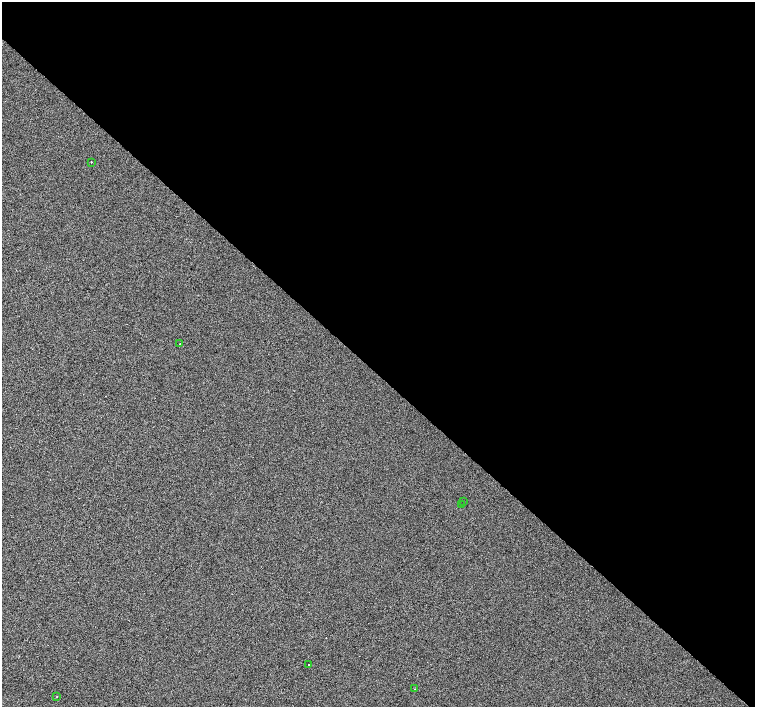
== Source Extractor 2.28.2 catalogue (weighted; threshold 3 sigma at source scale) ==
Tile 3 of 4 x 4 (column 3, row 1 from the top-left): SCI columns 3016-4520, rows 4479-5888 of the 6080 x 6080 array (HDU 1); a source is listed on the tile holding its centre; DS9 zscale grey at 2 x 2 block average (1 PNG px = mean of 2 x 2 image px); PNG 757 x 709 px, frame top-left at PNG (2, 2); each listed source drawn as its Kron ellipse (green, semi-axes under 4 px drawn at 4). Shown black and unused: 53% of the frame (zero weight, under 2 of 3 exposures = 3% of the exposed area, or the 3 px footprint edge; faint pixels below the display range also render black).
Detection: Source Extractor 2.28.2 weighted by HDU 2 'WHT'; one run over the whole footprint, this tile lists its part. Background 0.0012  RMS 0.012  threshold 0.0537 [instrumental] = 3 sigma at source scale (4.5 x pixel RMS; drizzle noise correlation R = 1.50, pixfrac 1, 0.0396/0.0396 arcsec/px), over >= 5 px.
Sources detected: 7; all 7 listed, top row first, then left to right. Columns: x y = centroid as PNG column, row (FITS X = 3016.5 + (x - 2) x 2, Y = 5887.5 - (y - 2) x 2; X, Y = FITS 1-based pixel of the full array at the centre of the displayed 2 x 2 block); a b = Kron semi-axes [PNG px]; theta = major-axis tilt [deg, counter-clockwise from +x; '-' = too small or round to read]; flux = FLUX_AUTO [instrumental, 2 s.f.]
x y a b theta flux
91 162 2 2 - 2.1
179 344 2 2 - 2.8
464 501 2 2 - 2
462 504 2 2 - 12
309 665 2 2 - 10
414 689 2 2 - 1.2
57 696 2 2 - 3